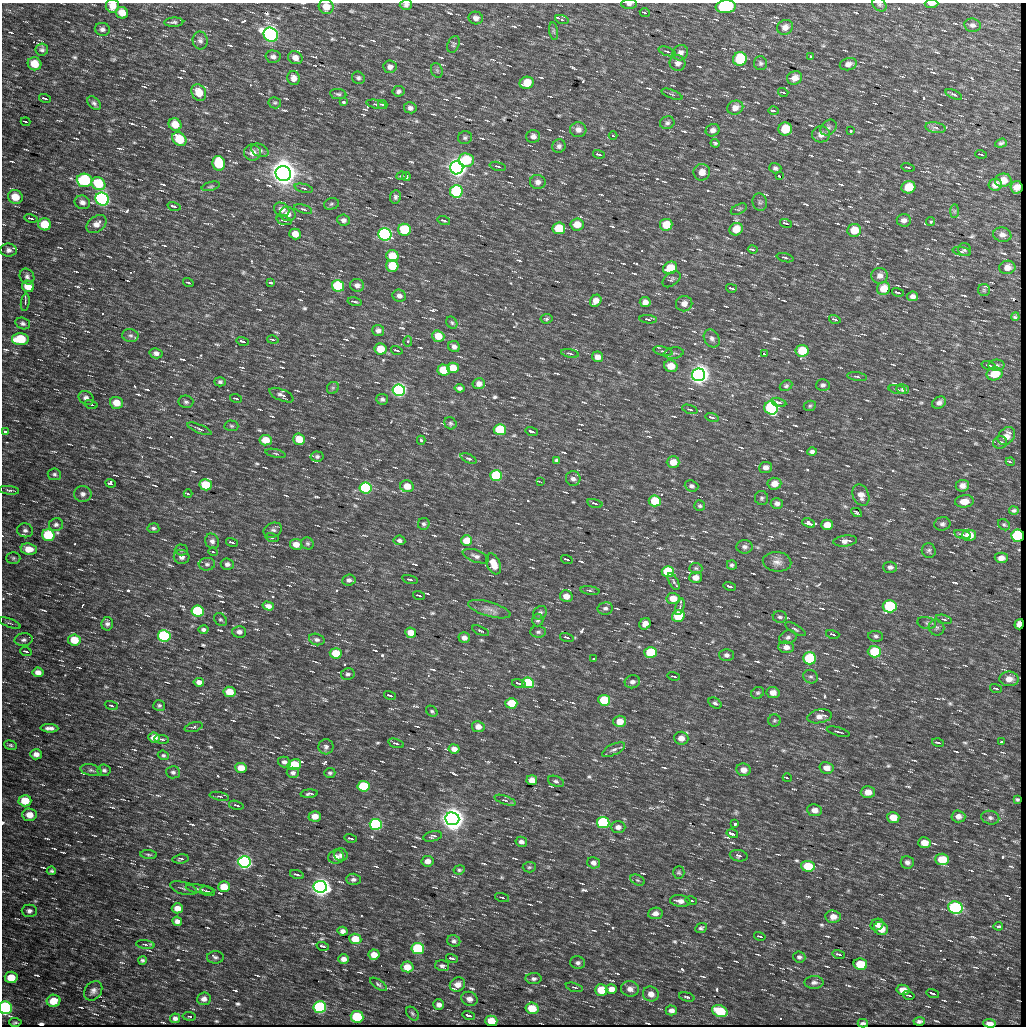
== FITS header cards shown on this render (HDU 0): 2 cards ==
NAXIS1  =                 1024
NAXIS2  =                 1024

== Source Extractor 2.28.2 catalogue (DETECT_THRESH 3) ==
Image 1024 x 1024 px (HDU 0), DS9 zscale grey, 1 PNG px = 1 image px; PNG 1028 x 1028 px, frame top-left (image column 1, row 1024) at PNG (2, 3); each listed source drawn as its Kron ellipse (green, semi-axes under 4 px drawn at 4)
Background 306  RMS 7.8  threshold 23.3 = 3 sigma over >= 5 px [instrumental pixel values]
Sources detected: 963; of the 963, the 500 brightest by FLUX_AUTO listed and drawn (463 fainter detections omitted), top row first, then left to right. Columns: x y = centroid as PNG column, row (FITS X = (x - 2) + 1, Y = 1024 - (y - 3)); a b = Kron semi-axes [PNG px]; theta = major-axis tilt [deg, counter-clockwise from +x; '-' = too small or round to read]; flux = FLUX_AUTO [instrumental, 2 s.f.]
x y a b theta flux
629 4 8 4 4 1.5e+03
879 4 8 6 -42 1.1e+03
931 4 7 3 2 2.9e+03
406 5 6 5 - 1.6e+03
112 6 7 6 - 4.8e+03
326 7 7 7 - 5.9e+03
726 7 10 6 6 4.8e+04
122 13 6 5 - 6.1e+03
645 13 5 3 - 9.8e+02
476 18 7 6 - 2.4e+03
562 19 7 4 -19 5.7e+03
174 22 9 4 2 1.2e+03
972 25 8 6 -8 1.9e+03
785 27 8 7 - 3.3e+03
102 29 7 6 - 2.0e+03
554 31 9 4 -81 9.6e+02
271 35 7 6 - 3.6e+05
200 40 9 7 -80 2.0e+03
453 44 9 5 68 1.1e+03
42 49 6 6 - 1.5e+03
667 51 9 3 -19 9.9e+02
680 53 8 7 - 2.4e+03
810 56 4 4 - 1.1e+03
273 57 7 6 - 1.9e+03
295 58 7 6 - 3.3e+03
740 59 7 6 - 2.9e+04
678 63 8 7 - 2.5e+03
760 63 7 6 - 1.2e+03
34 64 7 6 - 8.9e+03
848 64 9 6 14 2.7e+03
390 67 6 6 - 2.1e+03
437 70 7 5 -70 9.3e+02
294 78 7 6 - 3.4e+03
358 78 6 6 - 1.2e+03
795 78 7 6 - 3.9e+03
527 83 7 6 - 1.1e+04
398 91 6 5 - 1.4e+03
199 92 8 7 - 8.3e+03
783 92 5 3 - 1.0e+03
338 94 8 5 -8 1.2e+03
672 94 11 3 -21 9.5e+02
954 94 9 3 -25 9.0e+02
45 98 6 3 -15 2.5e+03
343 102 4 4 - 1.3e+03
94 103 8 5 -47 1.6e+03
275 103 6 5 - 9.5e+02
376 104 10 3 -14 9.5e+02
383 105 5 3 - 1.6e+03
410 108 6 5 - 1.7e+03
735 108 8 7 - 3.4e+03
773 111 5 3 - 6.4e+03
25 122 5 2 - 1.1e+03
667 123 7 6 - 1.4e+03
175 125 6 6 - 6.9e+03
828 128 9 7 41 1.5e+03
935 128 10 5 -10 1.7e+03
785 129 7 6 - 1.4e+04
578 130 8 7 - 3.0e+03
713 130 7 6 - 2.4e+03
851 131 3 3 - 1.1e+03
821 134 9 8 - 3.5e+03
533 136 7 6 - 2.2e+03
613 136 4 3 - 9.7e+02
465 138 7 6 - 1.2e+03
179 139 8 6 -42 1.7e+04
715 143 4 3 - 8.9e+02
1001 143 6 4 18 1.0e+03
559 146 7 6 - 1.6e+03
260 150 9 6 -25 1.8e+03
252 153 8 8 - 3.9e+03
599 154 6 3 -14 2.0e+03
981 154 6 2 -16 9.9e+02
466 160 7 6 - 1.9e+04
219 163 7 6 - 2.4e+04
498 166 8 4 -15 1.4e+03
908 167 7 3 -14 1.2e+03
457 168 6 6 - 7.9e+05
775 168 6 5 - 1.4e+03
702 172 8 8 - 4.8e+03
283 173 8 7 - 1.8e+06
401 176 5 3 - 9.4e+02
406 176 5 4 - 1.0e+03
779 176 3 2 - 1.5e+03
85 180 8 6 -4 4.2e+04
1003 180 8 6 9 5.7e+03
538 182 8 7 - 2.6e+03
98 184 7 6 - 2.0e+04
995 185 6 6 - 3.7e+03
211 186 9 4 14 9.4e+02
908 187 7 6 - 1.2e+04
1017 187 6 6 - 3.1e+03
304 188 9 3 -14 9.3e+02
456 191 6 6 - 6.2e+04
15 197 7 6 - 8.5e+03
395 197 7 5 81 1.2e+03
102 199 7 6 - 2.4e+05
82 202 8 6 -22 2.5e+03
760 202 9 7 -76 1.4e+03
331 204 7 5 17 9.6e+02
174 206 7 3 -15 3.2e+03
282 209 8 6 -28 3.1e+03
303 209 9 4 -17 1.1e+03
739 209 9 4 23 1.0e+03
954 211 7 4 89 1.0e+03
288 214 8 7 - 3.7e+03
31 218 6 3 -13 1.5e+03
284 220 8 3 -16 1.6e+03
343 220 6 5 - 1.9e+03
904 220 7 6 - 2.1e+03
444 221 6 3 -17 1.8e+03
931 222 4 4 - 1.0e+03
786 223 6 3 -15 3.1e+03
45 224 6 6 - 1.2e+04
97 224 11 7 37 3.9e+03
577 224 7 6 - 6.8e+03
666 225 6 6 - 1.1e+04
559 228 6 6 - 1.9e+04
736 229 7 6 - 8.7e+03
405 230 6 6 - 2.8e+04
854 230 7 6 - 8.8e+03
295 234 6 5 - 5.5e+03
385 234 6 6 - 2.1e+05
1002 235 9 7 -11 2.7e+03
9 250 8 6 -4 2.0e+03
753 250 5 3 - 2.3e+03
964 250 7 6 - 1.4e+03
962 251 9 4 -12 9.0e+02
392 256 6 6 - 1.1e+04
785 258 8 4 -16 1.0e+03
392 266 6 6 - 1.5e+04
1007 267 8 6 10 3.8e+03
670 268 7 6 - 1.5e+04
27 276 8 7 - 1.7e+03
880 276 8 8 - 3.1e+03
672 279 10 6 38 1.2e+03
271 282 4 3 - 1.3e+03
188 283 5 3 - 1.1e+03
357 285 7 6 - 2.4e+03
28 286 6 5 - 8.9e+03
338 286 6 6 - 3.7e+04
731 288 5 3 - 1.9e+03
884 289 7 6 - 8.3e+03
984 290 6 6 - 9.0e+02
898 292 6 3 -15 2.2e+03
399 296 7 6 - 2.2e+03
913 296 5 5 - 2.1e+03
596 301 6 5 - 4.5e+03
25 302 9 4 82 1.0e+03
355 302 7 3 -13 9.6e+02
645 302 5 5 - 3.1e+03
684 304 8 7 - 3.7e+03
1015 317 4 4 - 1.0e+03
546 319 6 4 7 9.4e+02
648 319 9 4 -6 1.5e+03
835 319 6 3 -16 1.4e+03
23 323 7 5 -16 1.5e+03
452 323 6 5 - 9.1e+02
378 331 6 5 - 2.0e+03
130 335 8 6 -10 1.5e+03
438 336 6 5 - 8.4e+03
712 338 9 7 -57 2.4e+03
20 339 8 6 0 2.1e+04
273 340 6 3 -13 9.0e+02
243 341 6 3 -15 3.2e+03
408 341 5 4 - 1.1e+03
454 347 6 5 - 2.2e+03
381 349 6 5 - 1.0e+04
397 350 6 3 -16 1.6e+03
663 351 10 4 -13 1.1e+03
802 351 6 6 - 1.4e+04
156 353 6 5 - 2.1e+03
570 353 9 3 -11 9.2e+02
674 353 10 5 9 1.2e+03
764 354 4 3 - 1.3e+03
597 357 5 5 - 3.4e+03
989 365 7 3 -15 1.7e+03
996 365 8 5 4 1.4e+03
671 366 7 5 -21 7.9e+03
453 368 6 5 - 8.2e+03
444 370 6 5 - 1.6e+04
994 374 8 6 11 1.1e+04
699 375 7 6 - 7.4e+05
857 377 10 3 -8 1.1e+03
220 382 5 4 - 1.1e+03
479 384 6 5 - 3.0e+03
823 385 7 6 - 1.3e+03
786 386 6 5 - 1.0e+03
333 388 6 5 - 1.0e+03
459 388 5 4 - 1.6e+03
897 389 9 3 -11 9.2e+02
903 389 6 5 - 1.3e+03
399 390 6 6 - 2.9e+05
282 395 13 5 -23 2.5e+03
86 398 8 6 -34 2.5e+03
236 398 6 3 -17 1.1e+03
382 399 6 5 - 1.3e+03
186 402 7 6 - 1.2e+03
779 402 8 3 -14 3.6e+03
117 403 6 6 - 7.1e+03
939 403 7 5 29 2.1e+03
91 404 7 3 -15 1.8e+03
810 406 6 5 - 1.1e+03
771 408 7 6 - 1.0e+05
690 409 8 3 -18 1.0e+03
712 417 7 3 -14 3.1e+03
450 423 6 5 - 1.1e+03
231 426 7 5 -3 9.1e+02
199 429 13 3 -22 1.3e+03
500 430 6 5 - 3.3e+04
5 431 4 4 - 1.3e+03
532 431 6 3 -15 1.2e+04
1006 436 10 7 50 4.8e+03
299 439 6 5 - 1.1e+04
266 440 6 5 - 9.3e+03
421 440 4 4 - 9.2e+02
1000 443 7 6 - 1.2e+03
812 451 5 4 - 1.4e+03
275 453 10 4 -12 1.1e+03
317 457 6 5 - 1.2e+03
468 458 9 4 -23 1.1e+03
557 460 4 3 - 1.0e+03
673 462 6 6 - 6.4e+03
1010 462 4 3 - 1.3e+03
766 467 6 5 - 2.8e+03
54 474 6 5 - 1.2e+03
496 476 6 5 - 4.7e+04
573 478 7 7 - 2.3e+03
541 482 3 2 - 3.2e+03
110 483 5 4 - 5.1e+03
774 484 7 6 - 4.9e+03
206 485 6 5 - 2.0e+04
407 486 7 6 - 7.5e+03
691 486 7 5 -20 1.4e+03
962 486 7 6 - 3.0e+03
366 488 6 5 - 1.2e+05
9 490 10 3 -7 1.0e+03
83 494 9 8 - 2.3e+03
188 494 4 3 - 6.4e+03
861 495 11 8 -67 3.9e+03
761 498 7 6 - 1.2e+03
655 501 6 5 - 1.8e+04
964 501 9 6 6 5.6e+03
595 503 8 3 -15 1.7e+03
777 503 6 5 - 1.9e+03
700 506 5 5 - 9.4e+02
1014 511 5 3 - 1.1e+03
856 512 6 3 -28 9.1e+02
809 523 7 3 -24 2.0e+03
56 524 7 6 - 1.5e+03
424 524 6 5 - 1.1e+03
942 524 8 6 10 1.7e+03
827 525 6 5 - 5.4e+03
1004 525 6 5 - 9.1e+02
153 528 6 5 - 1.1e+03
25 530 8 7 - 1.8e+03
273 530 9 7 23 1.9e+03
48 535 6 6 - 2.5e+04
963 535 8 3 -14 2.6e+03
969 535 7 5 0 8.4e+03
1018 536 6 6 - 5.9e+04
272 538 6 4 -15 1.2e+03
399 540 6 5 - 1.3e+03
467 540 5 5 - 9.4e+03
212 541 8 6 -64 2.1e+03
845 541 12 5 7 2.7e+03
232 542 6 3 -15 2.1e+03
307 543 6 5 - 1.0e+03
296 544 6 5 - 5.0e+03
744 547 8 7 - 1.8e+03
29 549 8 5 -9 7.0e+03
181 550 6 5 - 9.7e+02
929 551 7 6 - 1.4e+03
213 552 4 3 - 1.5e+03
476 556 14 6 -19 2.2e+03
182 557 8 7 - 2.4e+03
13 558 7 6 - 1.2e+03
1001 558 6 5 - 3.6e+03
567 559 6 3 -17 1.5e+03
777 562 14 10 -5 3.7e+03
207 564 8 6 5 1.4e+03
227 564 6 5 - 2.0e+03
493 564 11 6 -66 7.7e+03
732 565 5 4 - 1.1e+03
890 567 7 5 -2 1.8e+03
696 568 6 5 - 9.5e+02
668 572 6 5 - 3.8e+04
695 577 6 5 - 4.1e+03
410 579 8 3 -15 1.4e+03
349 580 6 5 - 1.7e+03
674 582 9 4 -63 1.1e+03
730 586 6 3 -14 4.5e+03
590 590 9 3 -7 9.6e+02
419 595 6 2 -17 9.9e+02
566 596 6 5 - 4.9e+03
673 598 6 5 - 8.0e+03
268 606 6 4 -15 3.1e+03
890 606 7 6 - 5.4e+04
680 607 8 3 73 1.1e+03
605 608 8 6 11 1.6e+03
489 609 22 7 -16 4.6e+03
198 611 6 5 - 5.1e+04
540 613 7 6 - 1.6e+03
678 616 6 5 - 2.1e+04
780 617 7 5 -8 1.3e+03
220 619 7 5 -41 9.6e+02
944 619 8 3 -16 9.2e+02
538 620 6 5 - 1.3e+03
9 623 12 3 -22 9.2e+02
927 623 9 6 -10 1.4e+03
107 624 7 6 - 1.8e+03
645 624 6 5 - 3.7e+03
1019 624 5 4 - 3.5e+03
936 627 8 7 - 1.8e+03
795 629 11 4 -30 1.3e+03
203 630 5 4 - 1.3e+03
481 631 9 3 -24 9.1e+02
239 632 7 6 - 2.5e+03
538 632 7 6 - 1.3e+03
411 633 5 5 - 6.7e+03
833 634 7 3 -16 1.4e+03
164 636 6 5 - 7.0e+04
876 636 7 5 -6 1.3e+03
567 637 7 3 -16 1.7e+03
788 637 9 6 21 1.8e+03
464 638 6 5 - 2.9e+03
317 639 8 5 -15 1.7e+03
24 640 9 6 6 1.7e+03
74 640 6 5 - 1.2e+04
786 647 8 6 -5 3.2e+03
26 651 6 3 -18 1.2e+03
651 652 6 5 - 3.1e+04
874 652 7 5 -2 2.5e+04
336 653 6 5 - 1.4e+04
727 655 7 6 - 1.9e+03
810 658 6 6 - 4.6e+04
593 659 3 3 - 9.9e+02
38 672 5 5 - 3.6e+03
348 674 7 6 - 1.3e+03
674 676 6 2 -14 1.1e+03
811 677 7 6 - 1.4e+03
1009 679 9 7 -2 4.2e+03
199 682 5 4 - 2.5e+03
632 682 7 6 - 2.3e+03
519 683 7 3 -15 2.7e+03
528 683 6 5 - 2.9e+04
996 688 6 2 -17 9.0e+02
229 692 6 5 - 1.0e+04
758 693 6 5 - 1.0e+03
773 693 6 5 - 4.5e+03
390 695 6 3 -15 2.4e+03
604 700 6 5 - 2.6e+04
511 703 6 5 - 1.6e+04
715 703 7 5 -33 1.1e+03
159 705 6 5 - 1.1e+03
111 706 7 4 -20 1.4e+03
432 711 6 5 - 9.0e+02
820 716 12 7 10 3.6e+03
774 720 6 6 - 9.7e+02
620 721 6 5 - 6.4e+03
193 727 9 4 17 1.1e+03
478 727 6 5 - 3.7e+03
49 728 9 4 -2 2.2e+03
838 732 12 3 -16 9.7e+02
154 738 6 5 - 4.7e+03
681 738 7 6 - 4.3e+03
162 739 7 3 -10 9.3e+02
938 742 6 3 -14 2.0e+03
1001 742 4 3 - 9.8e+02
396 743 8 4 -17 1.4e+03
10 745 6 4 -19 1.0e+03
326 747 7 7 - 1.7e+03
454 749 5 4 - 3.3e+03
613 750 12 5 25 2.0e+03
36 754 6 5 - 2.8e+03
163 755 5 4 - 1.0e+03
284 762 6 5 - 1.9e+03
294 765 7 5 14 2.9e+04
241 768 6 5 - 6.4e+03
827 768 7 6 - 4.4e+03
91 770 11 5 -11 1.5e+03
104 770 6 6 - 1.2e+03
743 770 7 6 - 4.3e+03
173 772 7 6 - 1.3e+03
293 773 6 5 - 1.7e+03
330 773 5 5 - 1.1e+03
787 778 4 3 - 1.4e+03
532 780 5 5 - 4.3e+03
556 781 8 5 -19 1.5e+03
363 786 6 5 - 3.8e+04
868 792 7 6 - 5.5e+03
309 794 9 3 5 1.1e+03
219 796 10 3 -12 9.3e+02
1017 799 4 3 - 9.3e+02
505 800 11 4 -19 1.4e+03
25 801 6 6 - 1.2e+04
236 805 7 3 -14 1.1e+03
815 810 7 5 -7 3.4e+03
29 815 7 6 - 5.7e+03
315 816 6 5 - 5.7e+03
958 816 7 6 - 2.7e+03
893 817 6 5 - 7.2e+03
990 818 9 6 -13 1.7e+03
452 819 7 6 - 1.2e+06
603 822 6 5 - 9.1e+04
376 824 6 5 - 1.8e+05
735 824 3 3 - 1.6e+03
618 827 7 5 -1 2.6e+03
732 834 6 3 -15 5.1e+03
433 836 9 5 14 1.4e+03
351 838 6 3 -15 1.5e+03
521 842 6 5 - 2.0e+03
924 843 6 5 - 5.2e+03
149 854 8 4 -4 9.9e+02
341 855 7 6 - 1.7e+03
739 856 9 5 -11 2.4e+03
336 857 8 6 12 3.3e+03
180 859 8 4 8 1.3e+03
942 859 7 5 -4 1.2e+04
427 861 6 5 - 3.6e+03
244 862 6 5 - 3.1e+05
907 862 6 6 - 1.8e+03
593 863 6 5 - 2.1e+03
808 866 7 5 -7 2.0e+04
529 867 6 5 - 9.4e+02
459 870 6 4 10 8.9e+02
51 871 5 3 - 1.0e+03
679 872 6 5 - 9.2e+02
297 875 7 3 -17 1.5e+03
353 879 7 5 -2 1.7e+03
637 880 7 5 -27 9.2e+02
224 887 6 5 - 1.2e+04
320 887 6 6 - 6.7e+05
183 888 13 6 -16 1.8e+03
200 889 14 3 -7 1.4e+03
208 891 8 3 -17 1.7e+03
502 897 7 3 -17 9.8e+02
691 900 6 3 -15 3.1e+03
680 901 10 6 -7 3.5e+03
177 908 5 5 - 4.9e+03
955 908 7 6 - 1.1e+05
29 911 7 6 - 1.9e+03
655 913 7 5 8 2.8e+03
833 917 7 6 - 4.3e+03
177 921 5 4 - 2.3e+03
877 925 7 5 27 2.3e+03
998 926 4 3 - 1.3e+03
701 928 6 5 - 1.2e+03
881 929 7 6 - 6.7e+03
343 931 5 4 - 2.2e+03
760 936 6 3 -14 1.2e+03
355 939 6 5 - 1.0e+04
454 941 7 5 -24 1.4e+03
145 944 9 4 -7 1.1e+03
323 946 6 3 -17 2.8e+03
418 948 6 5 - 5.5e+04
839 954 6 3 -14 1.6e+03
374 955 5 5 - 5.3e+03
215 957 8 6 2 1.7e+03
799 957 6 5 - 1.3e+03
452 958 6 3 -14 2.3e+03
344 959 5 5 - 2.8e+03
143 960 4 3 - 1.1e+03
578 963 7 6 - 1.7e+03
860 964 7 5 -11 1.6e+04
442 966 7 5 -16 1.4e+03
407 967 6 5 - 7.7e+03
11 977 6 5 - 9.3e+03
534 979 8 5 -1 1.5e+03
814 982 9 6 1 2.0e+03
378 984 10 4 -35 1.1e+03
457 984 8 6 31 3.9e+03
574 987 8 3 -16 9.5e+02
611 989 5 5 - 3.9e+03
630 989 9 7 -7 3.2e+03
601 990 6 5 - 1.3e+04
903 990 6 5 - 5.1e+03
93 991 10 8 53 2.5e+03
933 993 6 3 -15 3.6e+03
651 994 8 7 - 4.1e+03
909 995 6 2 -16 1.1e+03
687 997 8 3 -14 1.1e+03
204 999 7 6 - 2.8e+03
469 999 8 7 - 2.9e+03
53 1001 7 6 - 9.4e+03
439 1005 5 5 - 2.3e+03
320 1007 6 6 - 1.1e+05
5 1008 6 6 - 1.8e+05
532 1008 6 5 - 1.2e+04
671 1010 6 5 - 2.4e+03
720 1011 8 5 -21 1.7e+04
412 1013 8 5 -52 1.2e+03
469 1015 6 3 -15 9.5e+03
189 1016 6 4 -8 1.1e+03
357 1017 6 5 - 3.4e+04
175 1018 5 5 - 2.0e+03
491 1021 6 5 - 9.6e+03
919 1021 5 3 - 1.4e+03
15 1022 6 3 -3 1.1e+03
863 1023 5 3 - 1.1e+03
990 1023 6 3 -3 1.6e+03
At the frame edge (FLAGS 8, measured only in part): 8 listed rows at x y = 629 4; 879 4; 931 4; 406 5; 112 6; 326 7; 726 7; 5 1008
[463 fainter detections neither listed nor drawn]